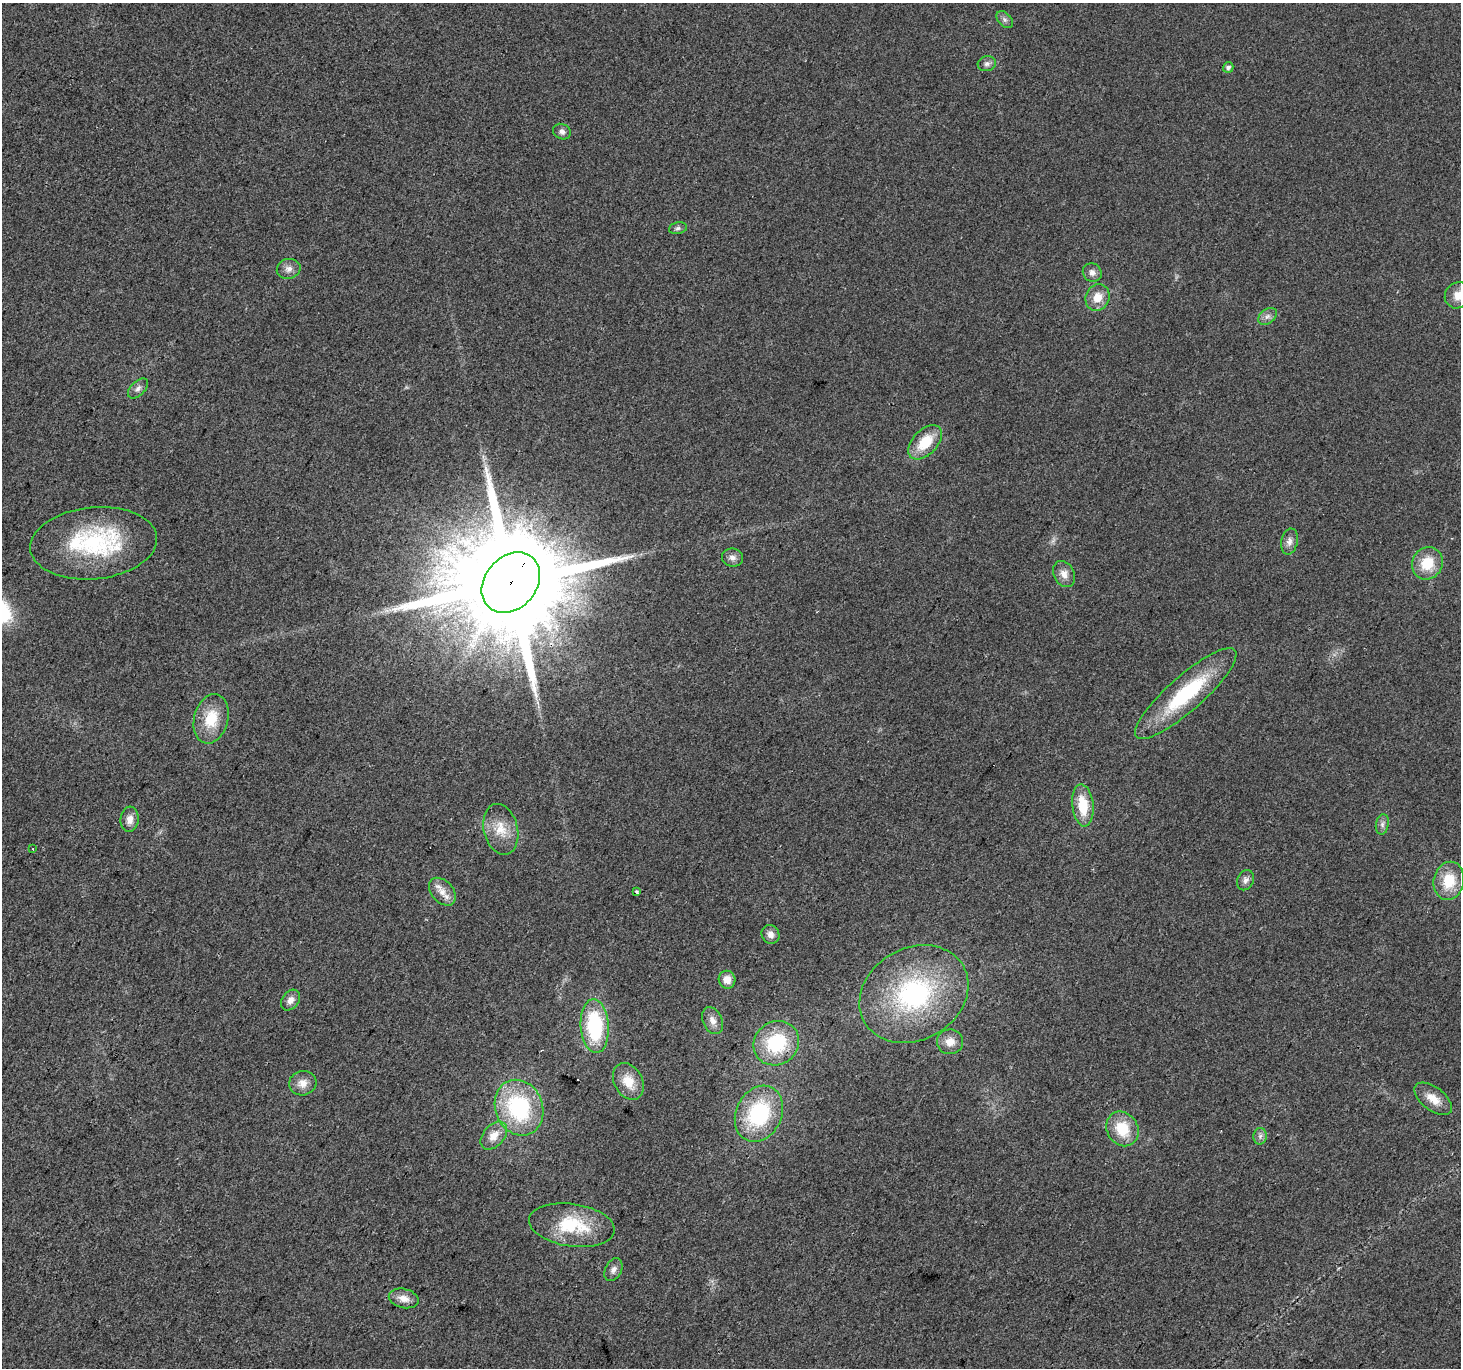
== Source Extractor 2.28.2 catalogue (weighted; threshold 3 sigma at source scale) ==
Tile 7 of 4 x 4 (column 3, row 2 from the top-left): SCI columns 2922-4380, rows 2994-4359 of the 5838 x 5918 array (HDU 1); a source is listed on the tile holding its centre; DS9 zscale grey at full resolution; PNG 1463 x 1370 px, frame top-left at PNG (2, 3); each listed source drawn as its Kron ellipse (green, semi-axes under 4 px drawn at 4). Shown black and unused: <1% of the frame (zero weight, under 2 of 3 exposures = <1% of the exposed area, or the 3 px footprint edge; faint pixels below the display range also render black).
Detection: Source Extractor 2.28.2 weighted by HDU 2 'WHT'; one run over the whole footprint, this tile lists its part. Background 0.023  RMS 0.0079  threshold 0.0354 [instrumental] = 3 sigma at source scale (4.5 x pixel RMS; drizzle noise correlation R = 1.50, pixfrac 1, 0.0396/0.0396 arcsec/px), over >= 5 px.
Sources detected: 50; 1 cosmic-ray / hot-pixel residue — neither listed nor drawn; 1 inside a brighter listed object's ellipse — not listed separately; the other 48 listed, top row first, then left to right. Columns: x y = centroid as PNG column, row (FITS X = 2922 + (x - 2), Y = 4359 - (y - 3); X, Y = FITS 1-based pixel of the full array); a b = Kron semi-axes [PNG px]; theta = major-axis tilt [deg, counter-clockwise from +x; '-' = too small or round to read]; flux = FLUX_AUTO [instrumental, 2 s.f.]
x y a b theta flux
1005 20 10 6 -45 2.8
987 64 9 7 15 3.2
1228 67 5 5 - 2.7
562 132 9 7 -27 3.1
678 228 9 6 11 2.1
289 269 12 10 13 5.1
1092 273 10 9 - 4.2
1458 295 13 12 - 9.3
1098 297 14 11 65 11
1267 316 10 7 38 3.5
138 388 12 7 45 3.3
925 442 20 12 46 23
1289 542 13 8 79 4.8
94 543 63 36 6 100
732 558 10 9 - 4.3
1427 563 17 15 60 21
1064 574 14 10 -63 6.5
511 583 33 26 50 29000
1186 694 66 17 41 72
211 719 25 17 75 24
1083 805 21 10 -84 24
130 819 12 9 84 6.1
1382 824 10 6 80 2.9
501 829 26 17 -76 17
33 849 2 2 - 0.72
1245 880 10 8 64 3.7
1449 881 19 15 78 24
442 892 16 11 -48 8.2
637 892 3 3 - 2
770 934 10 8 -57 4.7
727 980 9 8 - 7.3
914 994 57 46 30 130
290 1000 11 8 51 5.2
713 1021 14 9 -65 5.7
595 1026 27 14 -86 68
950 1042 13 12 - 8.5
776 1043 23 21 38 51
628 1081 19 14 -62 15
303 1083 14 12 15 7.7
1433 1099 22 11 -38 11
519 1108 28 23 -68 85
759 1114 29 23 64 72
1122 1129 18 15 -57 25
494 1136 16 10 49 10
1260 1136 8 6 87 2.7
572 1225 43 21 -8 46
613 1270 12 8 63 3.9
404 1298 15 9 -13 7.6
Overlapping masked pixels (flux is a lower limit): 1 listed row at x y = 511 583
Isophote crosses this tile's border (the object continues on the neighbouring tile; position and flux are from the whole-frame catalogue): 1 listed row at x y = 1458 295